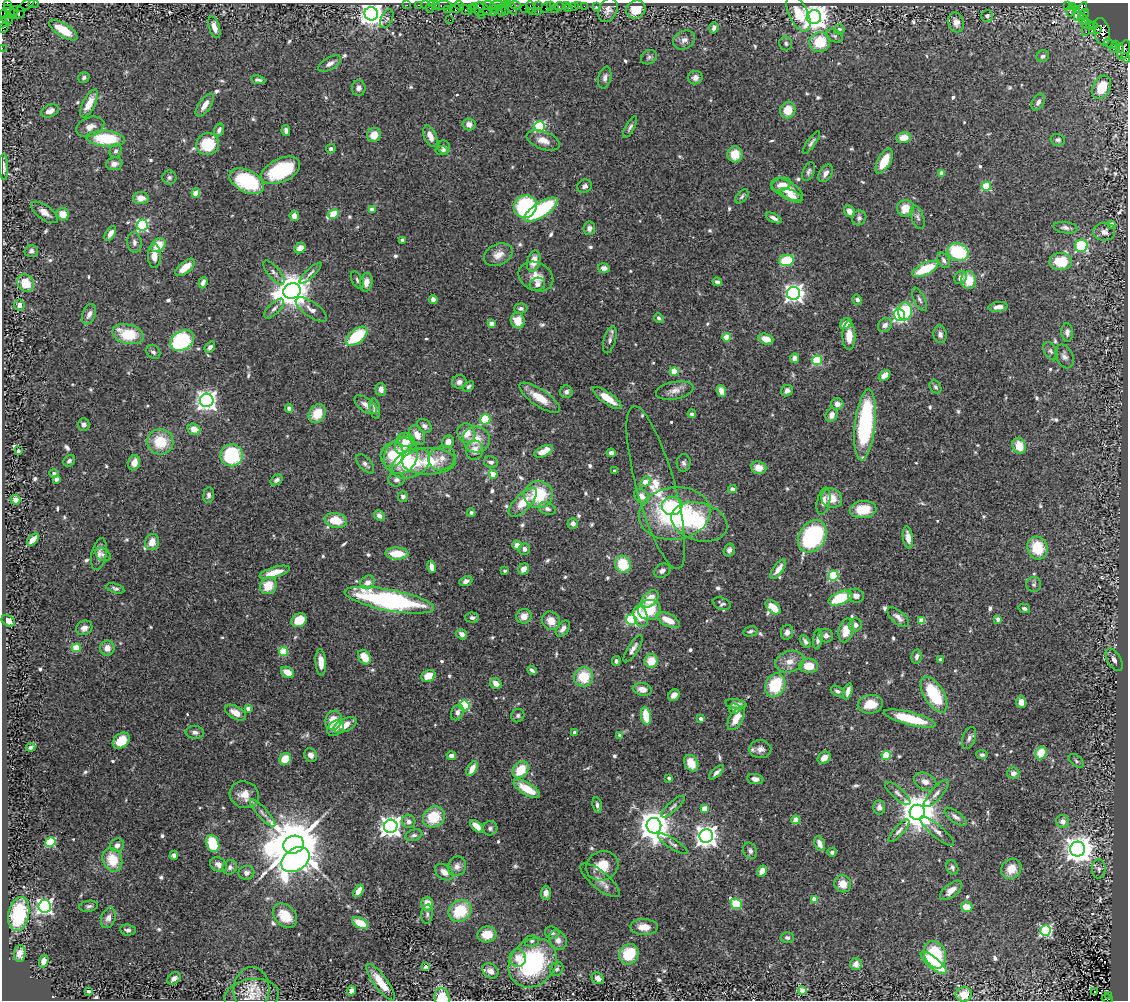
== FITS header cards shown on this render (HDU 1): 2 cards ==
NAXIS1  =                 1126
NAXIS2  =                  998

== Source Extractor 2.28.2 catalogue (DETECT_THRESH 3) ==
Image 1126 x 998 px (HDU 1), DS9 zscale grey, 1 PNG px = 1 image px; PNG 1130 x 1002 px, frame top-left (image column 1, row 998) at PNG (2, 3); each listed source drawn as its Kron ellipse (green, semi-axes under 4 px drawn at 4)
Background 1.74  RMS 0.04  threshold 0.119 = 3 sigma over >= 5 px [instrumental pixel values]
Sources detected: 678; of the 678, the 500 brightest by FLUX_AUTO listed and drawn (178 fainter detections omitted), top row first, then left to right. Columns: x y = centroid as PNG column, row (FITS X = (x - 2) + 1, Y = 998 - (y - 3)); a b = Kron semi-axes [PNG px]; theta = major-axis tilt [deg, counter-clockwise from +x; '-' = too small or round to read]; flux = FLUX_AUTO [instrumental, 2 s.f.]
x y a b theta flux
7 4 3 3 - 77
34 4 5 2 - 78
26 5 10 2 34 150
407 5 2 2 - 25
419 5 3 2 - 73
425 5 2 2 - 48
444 5 8 3 1 210
459 5 5 3 - 110
497 5 7 2 2 370
507 5 3 2 - 62
516 5 5 3 - 130
436 6 4 3 - 140
474 6 4 2 - 87
489 6 6 4 -16 310
538 6 2 2 - 44
550 6 3 2 - 63
560 6 5 3 - 160
566 6 3 2 - 19
574 6 4 3 - 140
579 6 2 2 - 15
584 6 2 2 - 34
596 6 3 2 - 20
1068 6 4 2 - 140
1072 6 3 2 - 18
430 7 6 2 72 150
530 7 6 3 -89 140
546 7 6 3 52 160
512 8 7 4 -59 300
524 8 2 2 - 50
569 8 2 2 - 19
456 9 5 3 - 270
471 9 3 3 - 64
479 9 7 5 -87 550
484 9 9 3 -37 390
495 9 3 2 - 160
505 9 6 3 -85 210
555 9 4 2 - 510
1077 9 3 3 - 300
447 10 3 2 - 67
466 10 6 3 -33 220
501 10 6 3 -86 520
608 10 12 9 67 17
636 10 10 9 - 48
9 11 6 4 -41 1300
1071 11 5 3 - 37
1080 11 10 4 61 1300
17 12 7 6 - 710
493 12 2 2 - 53
532 12 4 2 - 140
538 12 3 2 - 170
5 14 5 3 - 57
12 14 5 3 - 870
371 14 7 6 - 3000
798 14 19 9 -65 75
1084 14 5 3 - 140
481 15 2 2 - 54
987 16 6 6 - 7.1
814 17 7 7 - 3000
387 19 10 5 66 8.1
1083 19 6 5 - 310
7 20 5 4 - 1000
450 20 2 2 - 14
3 22 5 2 - 110
956 22 10 8 -78 19
1085 24 3 2 - 59
1089 25 3 2 - 110
1093 26 3 3 - 47
4 27 6 3 59 140
214 27 11 5 -72 20
714 28 6 4 72 11
839 29 5 5 - 8.4
1098 29 4 3 - 400
63 30 16 6 -32 63
1092 30 2 2 - 27
1086 32 2 2 - 15
1102 32 14 8 -77 2400
835 36 9 6 -26 6.4
684 40 11 9 29 16
820 42 10 10 - 86
786 43 7 6 - 6.6
1111 44 7 3 -18 150
1115 45 3 2 - 39
2 48 2 2 - 28
1120 48 4 3 - 380
1114 49 3 2 - 41
1124 50 10 5 69 1400
1043 56 7 5 32 8.2
649 57 8 6 33 6.9
1126 58 5 3 - 130
330 64 13 6 30 14
84 78 6 5 - 6.3
605 78 11 6 78 12
695 78 7 6 - 15
258 80 7 3 -10 7
1102 87 12 8 62 52
359 88 8 7 - 12
1038 102 9 6 62 11
89 103 15 6 63 39
205 105 13 6 55 24
788 110 8 7 - 47
50 111 9 6 23 17
469 124 6 6 - 19
540 126 5 5 - 320
90 127 14 9 20 21
630 127 12 4 61 7.9
219 130 7 4 70 10
286 130 5 4 - 8.4
374 135 7 6 - 32
430 136 11 6 -67 26
904 138 7 5 12 35
106 139 19 8 -4 140
543 140 17 9 -20 27
1058 140 7 6 - 7.7
811 142 13 4 55 7.7
208 144 11 11 - 110
444 147 7 6 - 9.3
331 149 5 4 - 7.8
116 151 7 6 - 7.9
442 151 6 4 -6 6.9
735 154 8 7 - 47
884 161 14 6 62 61
114 164 8 6 7 16
4 167 13 3 -88 11
281 170 21 11 25 190
809 172 10 5 66 7.4
826 173 9 6 59 15
941 173 4 4 - 25
169 177 7 7 - 7.4
247 181 18 11 -27 210
781 185 10 6 21 15
585 186 7 6 - 10
986 186 4 4 - 140
787 190 17 8 -30 48
196 193 4 4 - 62
791 195 12 5 -26 22
742 196 8 4 49 6.2
141 198 8 6 0 27
525 207 12 11 - 220
906 208 8 8 - 46
372 210 4 4 - 32
541 210 19 7 32 290
849 211 6 5 - 18
44 212 15 7 -36 20
63 214 6 6 - 36
333 214 6 4 27 100
294 216 5 4 - 21
917 217 12 6 -69 10
774 218 8 4 -26 10
859 218 8 7 - 8.7
1111 224 4 3 - 12
142 225 5 5 - 400
589 228 7 6 - 12
1065 228 12 5 -8 11
1104 232 11 9 -3 16
110 233 8 4 60 20
402 240 4 4 - 7.8
134 242 10 7 -84 12
158 245 8 6 39 54
1081 246 6 6 - 250
300 248 6 5 - 23
31 251 7 6 - 9.7
958 252 11 8 -20 150
498 255 15 10 25 28
154 256 12 6 -90 26
786 260 7 5 12 98
944 260 8 5 -59 9
534 261 11 6 76 32
1061 262 11 8 1 76
185 267 12 5 40 40
604 268 6 5 - 15
925 269 14 6 26 97
274 273 15 6 -50 11
310 273 14 4 43 8.9
536 277 18 14 -27 39
961 278 7 6 - 16
357 280 9 5 -59 7.2
969 280 9 7 -81 57
366 282 9 6 81 21
717 282 5 4 - 11
26 283 9 8 - 59
203 283 6 4 71 14
537 284 8 6 20 13
292 291 9 7 23 6400
794 293 6 6 - 1300
919 299 12 5 -64 8.9
433 300 4 4 - 19
857 300 5 4 - 7.8
19 305 5 5 - 13
998 307 10 5 7 18
521 308 6 5 - 7.3
274 309 13 5 46 11
311 309 18 7 -35 18
905 311 9 7 87 130
89 314 11 6 67 16
899 315 6 5 - 510
659 318 5 4 - 6.5
518 321 8 7 - 39
846 323 6 5 - 27
491 324 4 4 - 30
885 325 7 6 - 13
1067 332 9 6 -86 11
128 334 16 9 -14 100
940 334 9 6 -79 11
357 336 12 7 39 130
849 336 14 6 -90 35
727 337 4 4 - 57
766 339 8 5 -17 37
610 340 14 6 75 12
182 341 12 9 35 290
210 347 6 4 52 10
1051 351 10 6 -59 9.2
153 352 8 6 -43 9
1064 356 12 8 -64 14
794 358 5 4 - 19
817 360 5 5 - 180
674 372 4 4 - 79
884 375 7 4 42 22
459 382 7 6 - 12
469 386 6 4 38 6.4
936 387 7 5 -57 6.2
381 389 6 5 - 14
675 390 19 8 11 22
721 391 6 4 -68 27
787 391 6 5 - 11
566 392 6 6 - 9.4
540 398 24 8 -34 59
607 398 17 5 -36 46
207 400 7 6 - 1600
837 404 6 6 - 18
366 405 13 6 -36 18
289 408 4 4 - 13
375 409 10 5 -79 16
317 413 10 8 57 58
692 414 4 4 - 6.3
832 415 7 5 66 20
485 419 5 5 - 190
84 425 6 5 - 11
865 425 36 10 84 330
424 426 8 6 -40 9.9
194 429 6 5 - 29
466 433 10 8 -64 39
417 435 11 7 -62 32
406 440 9 7 -17 33
476 440 13 13 - 52
160 442 13 12 - 86
448 442 6 5 - 23
404 445 10 7 47 35
1019 446 8 6 -69 51
475 450 9 8 - 29
18 451 4 3 - 7
544 451 10 5 24 45
611 453 4 4 - 9.3
232 455 11 11 - 190
392 455 12 11 - 51
401 456 18 16 57 170
442 458 14 11 30 32
69 461 6 5 - 7.4
429 461 27 13 2 100
491 462 7 6 - 11
134 463 8 6 73 22
411 463 20 13 29 94
684 463 9 7 86 8.8
365 464 12 6 -48 12
759 468 7 6 - 33
614 471 3 3 - 6.8
54 473 5 4 - 6.7
493 474 4 4 - 55
56 479 4 4 - 14
277 480 6 4 36 8
396 480 8 6 -1 11
645 482 6 4 48 37
656 488 84 19 -74 140
732 489 4 4 - 12
209 495 8 5 84 9.9
538 495 14 13 - 130
403 496 5 5 - 8.5
642 496 8 6 -43 26
831 498 10 9 - 42
15 500 5 5 - 18
823 501 14 6 78 19
523 502 18 8 46 54
672 506 10 9 - 69
547 509 9 6 -21 11
863 510 13 8 5 72
471 513 4 4 - 7.6
674 513 36 26 8 410
379 516 6 5 - 12
336 520 11 7 -11 64
699 522 28 19 -15 160
573 523 5 5 - 13
812 536 17 13 59 340
908 537 11 5 -81 24
33 540 7 4 46 32
152 542 8 7 - 30
517 545 5 4 - 21
1037 548 11 10 - 94
524 549 6 5 - 11
729 550 6 5 - 8.8
397 553 11 6 -2 60
99 554 16 7 78 17
103 555 8 6 -33 7.5
623 564 8 7 - 94
431 567 6 4 -77 18
524 569 6 5 - 22
778 569 11 5 54 25
505 571 3 3 - 6.4
662 571 8 6 33 11
275 572 15 5 16 47
833 576 5 5 - 230
466 581 7 4 24 9.5
368 582 7 6 - 18
1034 585 7 7 - 8
268 586 8 8 - 53
115 588 9 4 -16 7
856 596 8 7 - 13
840 598 12 6 22 130
650 599 10 6 44 58
389 600 45 10 -11 530
722 604 9 6 -23 7.4
773 607 9 5 -44 46
1024 608 6 5 - 7.4
649 610 11 10 - 77
524 616 8 7 - 25
641 616 11 7 -70 65
898 617 13 6 -40 17
472 618 7 5 -3 9.1
998 619 4 4 - 18
299 620 8 6 30 77
631 620 5 5 - 240
668 620 13 6 -27 40
8 621 7 5 -30 22
551 621 10 8 -44 35
922 621 4 4 - 58
855 625 7 6 - 14
84 628 8 7 - 15
563 629 9 6 52 16
846 630 12 7 76 54
750 631 7 5 14 6.4
787 632 7 6 - 11
462 634 6 5 - 13
826 636 7 6 - 12
818 639 10 4 82 11
805 642 7 4 -55 8.7
76 648 4 4 - 91
107 648 7 7 - 22
633 649 15 5 58 15
284 652 4 4 - 120
916 656 7 5 79 10
364 657 8 6 -57 42
940 659 4 3 - 7.5
1114 660 12 6 -60 13
616 661 5 4 - 7
651 661 7 6 - 46
790 661 14 10 17 29
321 662 13 5 -86 25
809 666 9 7 -3 44
532 670 5 3 - 7.5
287 672 7 5 -32 32
428 676 7 5 24 43
584 677 10 9 - 84
496 684 6 5 - 23
775 685 12 9 64 120
642 689 9 6 -10 23
837 691 7 5 -27 7.9
848 691 8 4 72 14
934 694 20 10 -59 160
674 695 6 5 - 16
1021 702 6 5 - 25
736 704 10 5 -8 13
870 704 12 9 8 47
464 705 5 5 - 230
248 708 4 4 - 12
734 709 6 5 - 8.6
457 712 8 6 63 11
235 713 11 6 -30 28
518 716 7 6 - 6.8
646 716 9 5 -80 59
736 718 13 6 60 40
701 719 4 3 - 18
910 719 27 6 -14 130
334 720 10 8 70 50
345 725 12 6 25 33
335 728 9 7 39 16
195 732 9 6 -8 11
574 732 3 3 - 6.7
620 735 4 4 - 13
969 738 11 6 71 10
121 741 9 7 41 59
31 747 5 3 - 7.6
760 749 11 9 -1 20
1041 753 6 5 - 63
311 755 7 6 - 14
451 755 5 4 - 14
886 755 4 4 - 120
982 755 5 4 - 7.9
824 758 7 5 44 20
285 759 6 5 - 60
1076 761 9 5 -39 6.5
691 763 9 6 -61 49
472 769 8 4 62 29
520 770 9 7 49 74
716 772 9 4 43 9.6
1013 773 6 5 - 16
669 778 4 3 - 9.9
755 779 8 5 -9 15
925 782 12 8 -26 20
527 789 15 6 -31 63
898 793 16 5 -41 13
936 793 18 5 48 16
244 795 15 13 -27 37
597 805 8 4 -82 7.2
673 807 15 5 42 9.2
879 807 7 6 - 9.1
704 808 4 4 - 48
917 812 7 7 - 7600
263 813 18 5 -48 14
434 817 11 10 - 90
955 817 13 5 -35 11
796 820 4 4 - 70
409 821 7 6 - 13
1063 821 6 6 - 15
391 826 7 6 - 2100
477 826 8 4 -42 34
654 826 8 7 - 5500
490 828 7 7 - 8
899 831 14 5 48 10
937 831 21 6 -40 20
414 835 9 5 19 8.3
706 836 7 6 - 2300
50 842 5 4 - 200
213 844 9 6 -69 120
673 844 17 5 -33 10
820 844 8 5 -68 22
117 845 7 6 - 14
294 845 10 9 - 22000
1078 849 7 7 - 3800
750 851 8 6 -66 10
832 852 4 4 - 7.2
174 855 4 4 - 9.4
112 860 12 9 -70 74
295 860 15 10 35 1600
219 865 9 6 -32 16
457 866 10 9 - 17
602 866 16 14 25 57
230 867 7 7 - 8
952 867 8 6 -66 7.9
1011 869 11 9 43 41
1099 869 9 7 -89 11
762 871 6 4 55 26
444 872 10 7 -37 20
246 873 8 7 - 10
600 880 24 8 -39 25
843 884 9 8 - 33
951 890 13 6 39 27
358 891 7 4 57 28
546 893 7 5 89 12
814 899 4 4 - 41
427 904 7 6 - 34
736 904 6 5 - 190
45 906 6 6 - 1000
89 906 9 5 8 6.9
967 907 5 5 - 43
460 911 12 10 36 110
19 914 17 10 78 190
427 914 9 5 83 8.4
285 916 14 10 -44 60
108 918 10 7 70 16
360 923 8 5 -27 54
644 927 14 8 -2 34
128 930 8 5 -7 8.4
1046 930 5 5 - 430
552 933 7 6 - 8.8
487 934 9 8 - 47
787 938 6 5 - 7.1
558 940 10 8 -57 18
532 941 7 5 2 6.2
20 953 8 6 82 18
629 954 10 9 - 110
935 955 14 10 -68 140
518 958 8 8 - 25
44 961 6 4 71 17
533 963 26 22 48 330
934 963 16 5 -40 160
856 964 6 6 - 19
426 967 4 3 - 24
557 969 7 6 - 8
490 971 8 7 - 17
598 978 6 5 - 11
174 979 7 5 37 14
381 982 22 6 -53 63
251 989 22 18 86 54
88 991 4 3 - 8.1
351 991 5 4 - 16
802 991 4 4 - 59
1094 992 2 2 - 6.2
964 994 8 7 - 40
1109 995 3 2 - 100
252 996 27 16 8 51
442 998 10 7 -77 82
1107 999 6 3 -18 210
At the frame edge (FLAGS 8, measured only in part): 10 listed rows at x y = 7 4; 34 4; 26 5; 3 22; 2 48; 1126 58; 4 167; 964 994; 442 998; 1107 999
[178 fainter detections neither listed nor drawn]